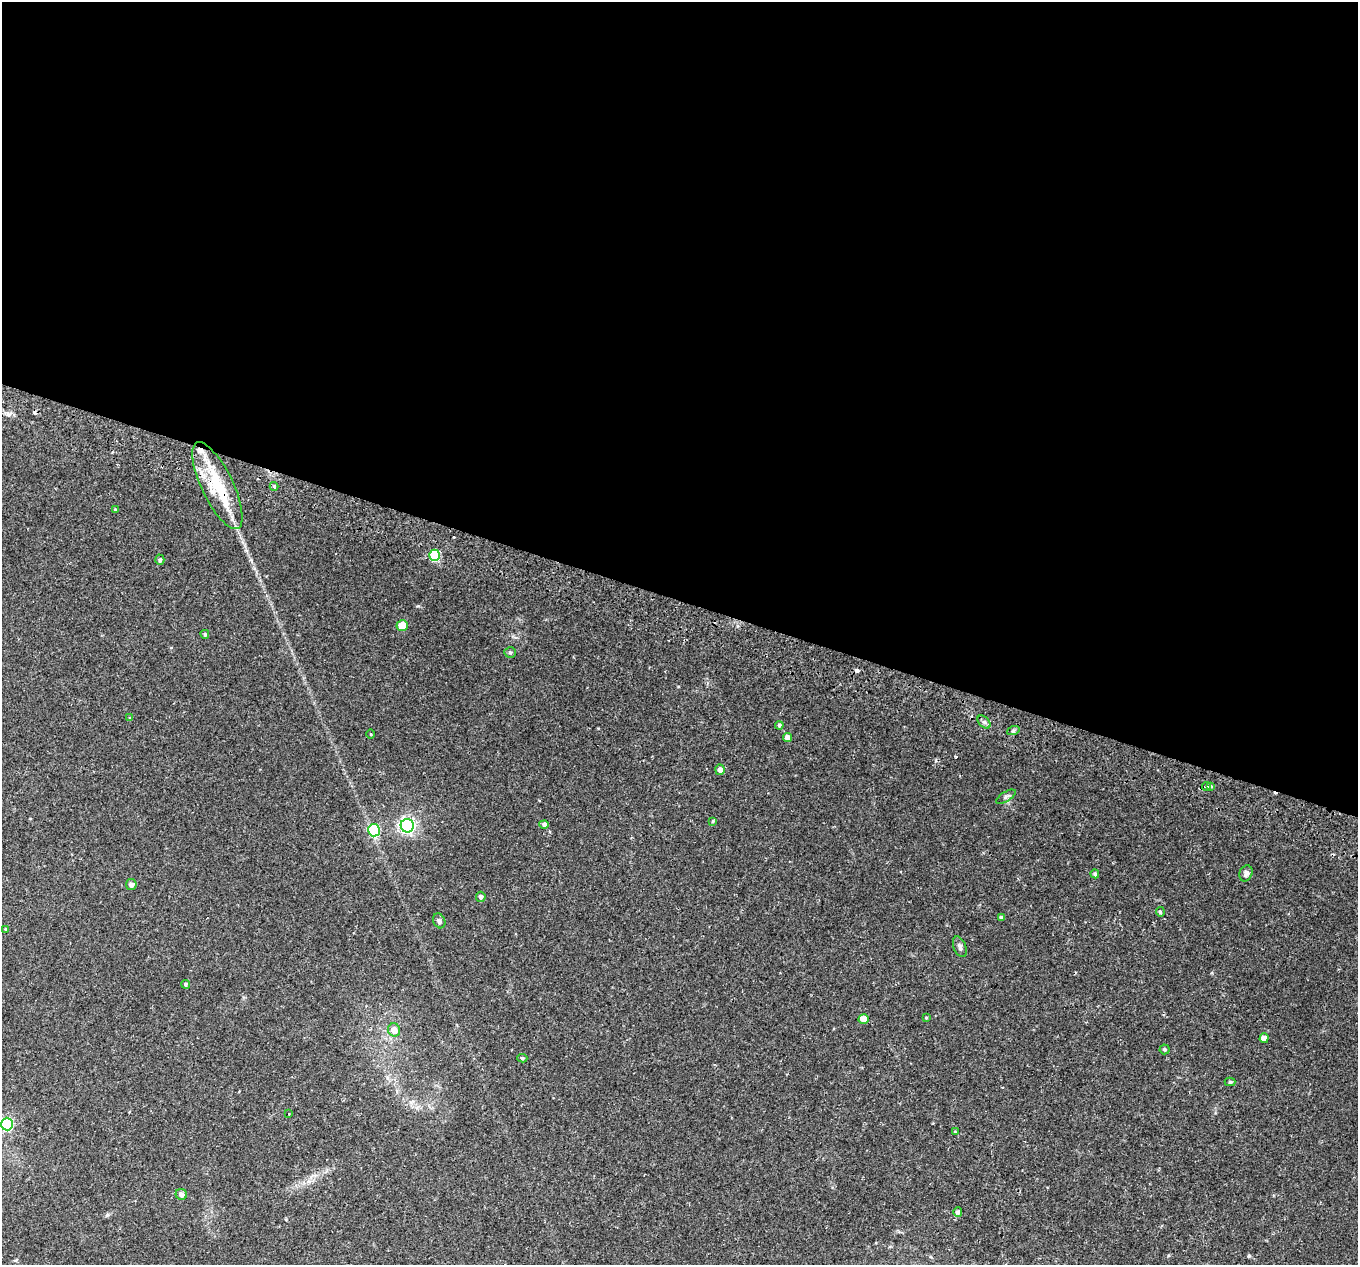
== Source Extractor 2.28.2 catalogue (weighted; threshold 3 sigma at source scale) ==
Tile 3 of 4 x 4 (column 3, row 1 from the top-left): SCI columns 2787-4142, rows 4144-5406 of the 5565 x 5701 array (HDU 1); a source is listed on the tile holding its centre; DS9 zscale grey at full resolution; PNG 1360 x 1267 px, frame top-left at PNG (2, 2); each listed source drawn as its Kron ellipse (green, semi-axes under 4 px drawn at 4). Shown black and unused: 47% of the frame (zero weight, under 2 of 3 exposures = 5% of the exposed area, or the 3 px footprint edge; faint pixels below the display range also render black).
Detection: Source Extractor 2.28.2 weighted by HDU 2 'WHT'; one run over the whole footprint, this tile lists its part. Background 0.0416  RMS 0.0036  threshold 0.0162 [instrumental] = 3 sigma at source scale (4.5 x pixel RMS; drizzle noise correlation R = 1.50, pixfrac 1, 0.0396/0.0396 arcsec/px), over >= 5 px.
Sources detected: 52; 6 cosmic-ray / hot-pixel residue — neither listed nor drawn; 2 inside a brighter listed object's ellipse — not listed separately; the other 44 listed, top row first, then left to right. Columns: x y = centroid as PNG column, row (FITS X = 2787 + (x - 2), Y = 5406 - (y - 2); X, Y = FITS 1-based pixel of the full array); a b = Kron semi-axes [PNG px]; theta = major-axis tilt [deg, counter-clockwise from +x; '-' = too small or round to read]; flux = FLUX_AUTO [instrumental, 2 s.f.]
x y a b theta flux
217 486 47 16 -64 18
274 486 4 4 - 0.39
115 509 4 4 - 0.37
435 555 5 5 - 18
160 560 5 4 - 0.79
402 625 6 5 - 6
205 634 4 4 - 0.61
510 652 6 5 - 0.55
130 718 4 4 - 0.41
984 722 8 5 -45 0.91
779 725 4 4 - 0.57
1013 731 6 4 19 0.59
371 734 4 3 - 0.28
788 737 4 4 - 2.2
720 770 5 5 - 1.7
1207 786 4 3 - 1.3
1211 787 4 3 - 0.96
1006 797 11 4 32 0.81
713 821 4 3 - 0.39
544 824 4 4 - 0.84
407 826 7 6 - 100
374 830 6 6 - 31
1246 873 8 6 66 1.3
1095 874 4 4 - 0.79
131 884 5 5 - 1.4
481 897 5 5 - 0.93
1160 912 5 4 - 0.58
1001 917 4 3 - 0.59
439 921 8 6 -63 0.86
6 929 4 4 - 0.56
960 947 11 6 -69 1.1
186 984 4 4 - 0.61
926 1018 4 4 - 0.33
864 1019 5 5 - 3.7
394 1030 6 6 - 3.2
1264 1038 5 4 - 1.7
1164 1049 5 5 - 0.61
522 1058 5 4 - 0.53
1230 1082 5 4 - 0.56
289 1114 2 2 - 0.2
7 1124 6 6 - 36
955 1132 4 4 - 0.3
181 1194 6 5 - 1.4
958 1212 5 4 - 0.87
Overlapping masked pixels (flux is a lower limit): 1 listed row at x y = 217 486
Isophote crosses this tile's border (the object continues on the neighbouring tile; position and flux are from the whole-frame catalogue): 1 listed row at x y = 7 1124
Unlisted compact peaks at least as high as the median listed source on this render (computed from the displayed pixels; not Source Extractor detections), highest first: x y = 1249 1256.